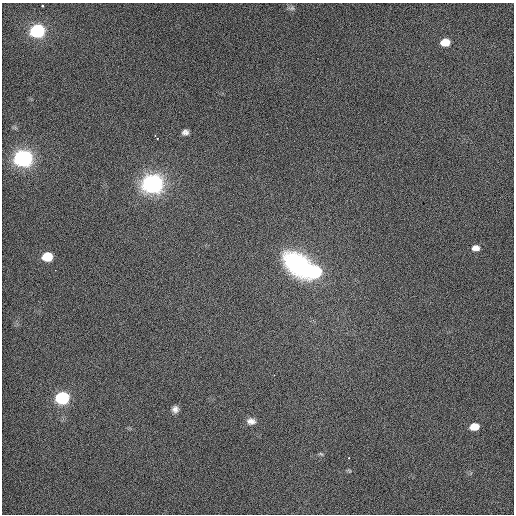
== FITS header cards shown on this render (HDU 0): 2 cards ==
NAXIS1  =                  512 / Axis length
NAXIS2  =                  512 / Axis length

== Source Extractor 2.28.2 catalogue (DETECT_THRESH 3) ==
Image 512 x 512 px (HDU 0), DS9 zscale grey, 1 PNG px = 1 image px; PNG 516 x 516 px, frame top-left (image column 1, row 512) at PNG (2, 3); no overlay
Background 448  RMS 2.2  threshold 6.67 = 3 sigma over >= 5 px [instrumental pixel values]
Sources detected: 20; all 20 listed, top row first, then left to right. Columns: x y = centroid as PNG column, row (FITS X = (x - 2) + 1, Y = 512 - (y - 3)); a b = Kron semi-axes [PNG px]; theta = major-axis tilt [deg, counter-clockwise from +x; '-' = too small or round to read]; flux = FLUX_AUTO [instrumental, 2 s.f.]
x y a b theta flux
42 6 3 2 - 120
292 8 6 6 - 330
37 31 8 7 - 27000
445 42 9 7 4 2600
185 132 9 8 - 650
155 136 3 2 - 150
157 139 3 2 - 230
23 158 9 7 2 71000
152 184 10 8 5 97000
476 248 11 8 -1 1100
47 257 8 7 - 6200
298 264 30 21 -40 16000
315 272 10 8 22 14000
62 398 8 7 - 25000
175 409 9 8 - 720
251 421 7 5 -3 660
474 427 9 7 4 2600
321 454 7 3 -36 170
348 458 3 2 - 98
349 471 6 4 -58 210